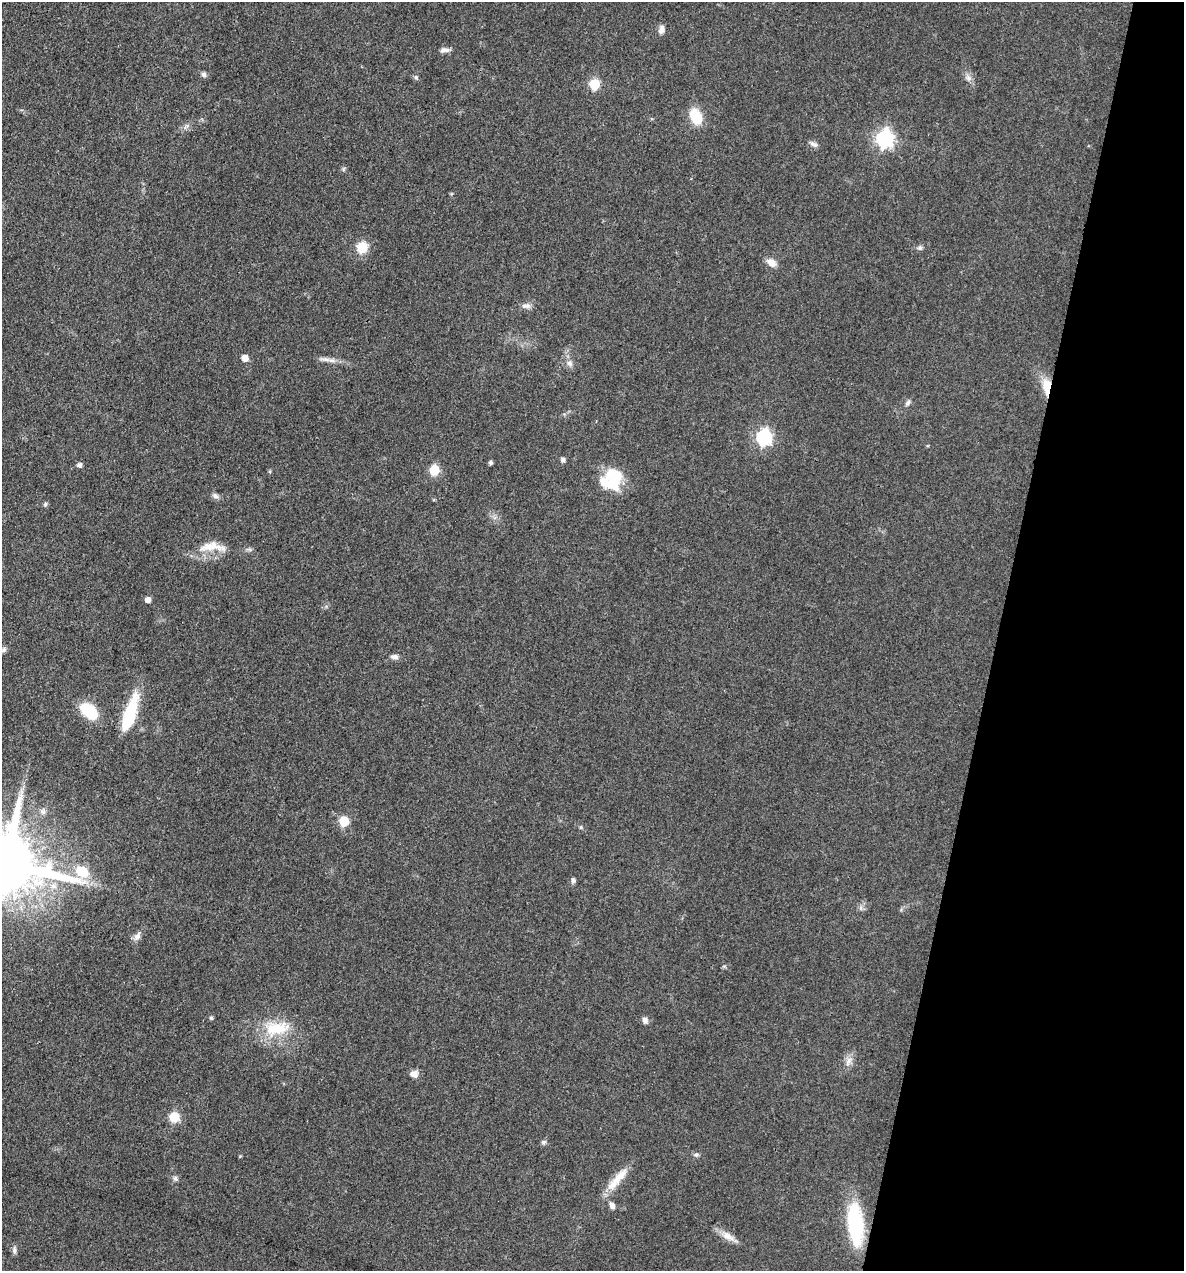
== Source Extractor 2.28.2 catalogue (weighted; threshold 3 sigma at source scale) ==
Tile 8 of 4 x 4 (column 4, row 2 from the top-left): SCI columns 3794-4975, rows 2542-3810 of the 5098 x 5081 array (HDU 1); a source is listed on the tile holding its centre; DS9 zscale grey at full resolution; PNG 1186 x 1273 px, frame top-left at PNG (2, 2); no overlay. Shown black and unused: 16% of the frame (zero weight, under 3 of 4 exposures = <1% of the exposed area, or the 3 px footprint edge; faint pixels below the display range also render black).
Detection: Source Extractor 2.28.2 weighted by HDU 2 'WHT'; one run over the whole footprint, this tile lists its part. Background 0.078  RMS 0.0068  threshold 0.0305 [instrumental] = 3 sigma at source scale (4.5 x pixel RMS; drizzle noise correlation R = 1.50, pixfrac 1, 0.05/0.05 arcsec/px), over >= 5 px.
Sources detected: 56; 1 inside a brighter object's white glare — not listed; the other 55 listed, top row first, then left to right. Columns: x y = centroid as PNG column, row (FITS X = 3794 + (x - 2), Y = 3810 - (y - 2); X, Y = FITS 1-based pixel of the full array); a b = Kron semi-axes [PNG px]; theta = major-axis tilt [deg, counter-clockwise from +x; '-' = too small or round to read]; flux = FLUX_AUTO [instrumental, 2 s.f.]
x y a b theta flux
661 29 11 7 74 3.4
445 50 13 6 1 2.9
204 74 7 6 - 2.1
416 77 7 5 -69 1.2
969 78 10 6 -27 2.5
594 84 6 6 - 42
696 116 18 12 -64 17
885 138 7 7 - 240
814 144 12 6 -28 2.4
362 247 6 6 - 51
920 248 7 4 -90 1.3
771 263 13 8 -31 5.3
526 306 14 6 1 3
245 358 5 5 - 8
331 360 11 6 -17 3.4
569 363 9 7 -32 2.6
1047 387 21 9 -86 12
907 403 8 5 56 1.9
764 437 7 7 - 160
563 460 5 5 - 2.3
490 462 4 4 - 1.5
80 465 5 5 - 2.2
434 470 6 6 - 41
270 471 4 4 - 0.86
615 477 23 16 -90 31
215 496 9 6 -30 2.3
45 504 7 5 70 1.2
210 546 33 13 15 14
148 600 5 5 - 4.3
3 650 10 6 27 1.9
394 657 9 6 -4 2.7
89 711 14 9 -41 36
130 713 44 12 72 32
344 821 6 6 - 36
581 827 5 4 - 0.94
5 864 20 16 -7 8500
82 872 14 11 -37 18
573 880 7 5 -84 1.6
861 908 7 4 -72 1.4
137 936 13 7 61 3.3
211 1018 4 4 - 1.3
645 1020 8 6 -74 2.6
276 1028 38 18 7 27
848 1061 15 6 61 4.2
414 1074 11 8 -5 3.8
174 1117 6 6 - 40
543 1142 7 5 46 1.4
696 1155 6 5 - 1.4
240 1156 4 3 - 0.62
175 1178 8 6 -58 1.7
617 1179 41 9 50 13
612 1205 9 6 -61 2.9
855 1224 46 16 -85 53
728 1236 20 9 -31 6.7
14 1251 11 5 -82 2
Overlapping masked pixels (flux is a lower limit): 2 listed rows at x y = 1047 387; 5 864
Isophote crosses this tile's border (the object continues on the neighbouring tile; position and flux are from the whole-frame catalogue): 2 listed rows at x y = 3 650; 5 864